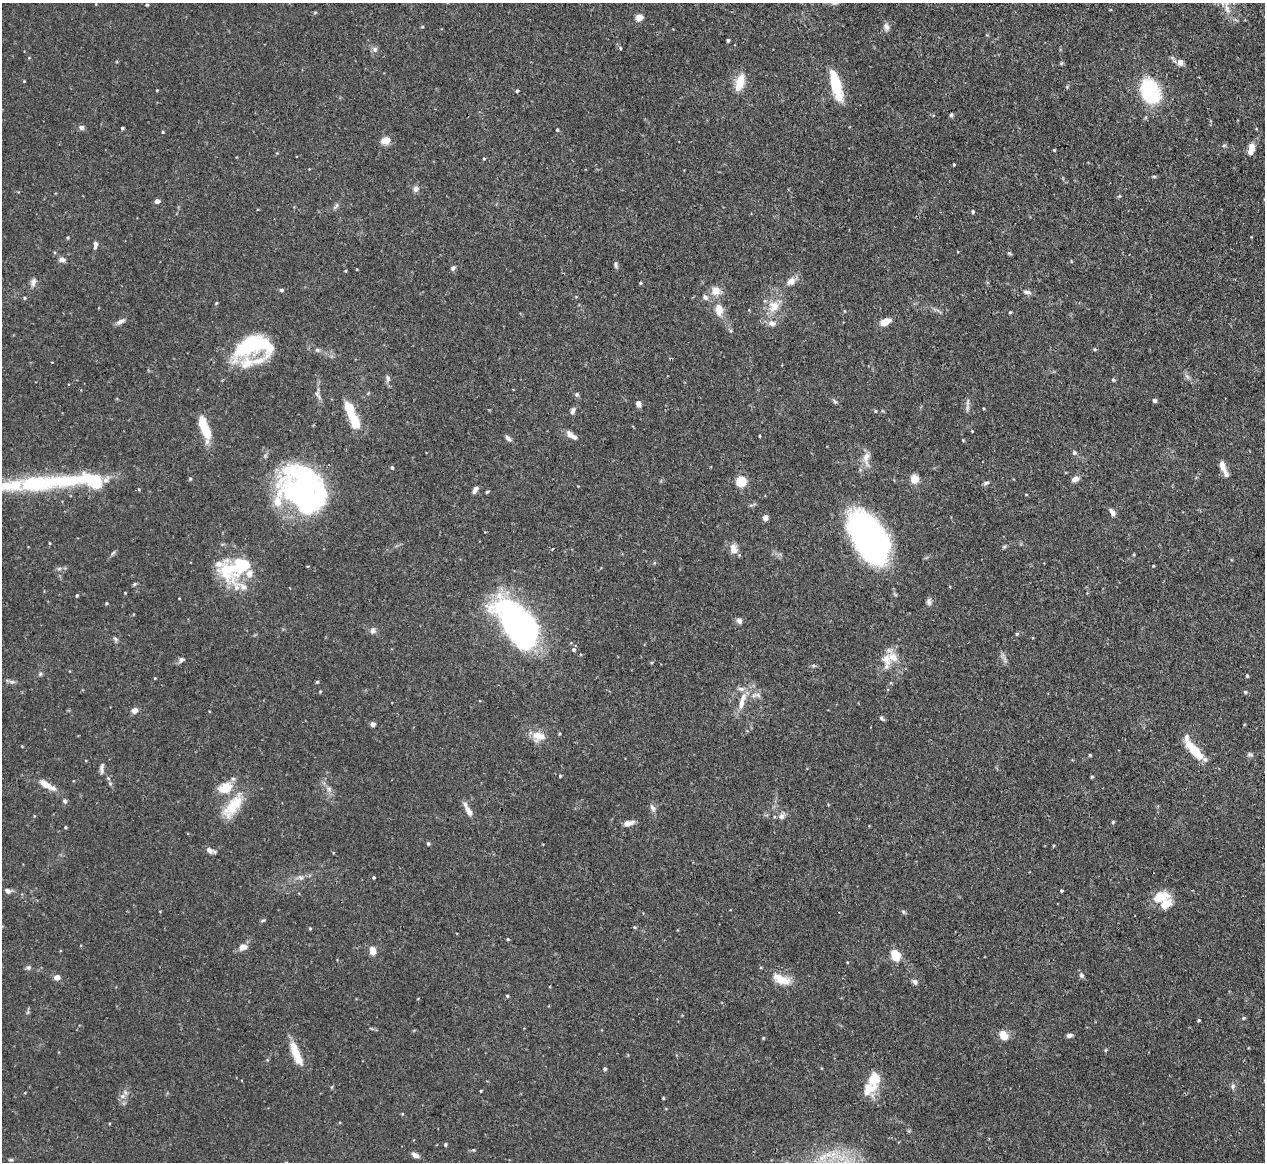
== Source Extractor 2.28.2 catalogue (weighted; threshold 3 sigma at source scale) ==
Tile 10 of 4 x 4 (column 2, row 3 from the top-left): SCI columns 1272-2534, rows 1306-2465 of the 5067 x 5049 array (HDU 1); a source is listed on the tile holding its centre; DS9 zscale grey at full resolution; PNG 1267 x 1164 px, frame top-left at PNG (2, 3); no overlay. Shown black and unused: <1% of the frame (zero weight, under 3 of 4 exposures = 1% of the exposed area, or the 3 px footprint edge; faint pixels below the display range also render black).
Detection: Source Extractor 2.28.2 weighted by HDU 2 'WHT'; one run over the whole footprint, this tile lists its part. Background 0.0736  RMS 0.0041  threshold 0.0184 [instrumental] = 3 sigma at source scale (4.5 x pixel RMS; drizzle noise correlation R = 1.50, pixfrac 1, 0.05/0.05 arcsec/px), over >= 5 px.
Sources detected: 208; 4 inside a brighter object's white glare — not listed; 21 inside a brighter listed object's ellipse — not listed separately; the other 183 listed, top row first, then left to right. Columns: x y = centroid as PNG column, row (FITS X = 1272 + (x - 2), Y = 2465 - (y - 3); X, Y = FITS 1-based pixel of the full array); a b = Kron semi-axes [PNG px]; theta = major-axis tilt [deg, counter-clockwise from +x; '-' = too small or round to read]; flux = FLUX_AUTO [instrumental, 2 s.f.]
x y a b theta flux
147 4 4 3 - 0.55
1227 9 16 7 -71 3.8
639 17 6 5 - 4.7
422 27 5 3 - 0.4
886 27 11 7 -64 1.7
728 40 3 3 - 0.72
620 48 5 4 - 0.53
375 49 7 7 - 1.3
29 58 5 3 - 0.31
1180 62 7 6 - 2.5
24 81 3 3 - 0.34
740 82 18 8 75 8.8
836 85 33 10 -74 15
157 90 4 3 - 0.3
517 91 4 4 - 0.5
1150 91 16 11 -66 50
951 115 5 4 - 0.66
81 127 7 6 - 1.2
122 128 4 3 - 0.59
557 130 4 3 - 0.57
163 132 4 3 - 0.41
385 141 11 8 12 3.5
1224 145 6 4 2 0.58
1251 148 12 6 80 4.7
1054 150 4 3 - 0.39
484 158 4 3 - 0.41
954 164 3 2 - 0.44
1154 176 6 4 -1 0.48
416 189 8 7 - 1.6
157 201 5 4 - 1.8
336 206 12 5 49 1.1
973 211 5 4 - 0.64
68 237 4 3 - 0.45
95 245 10 5 85 1.3
1009 253 6 4 -19 0.54
62 260 8 6 -8 1.5
616 265 8 5 -72 0.94
453 268 6 5 - 1.1
791 281 12 9 31 2.9
33 282 13 7 82 1.8
640 283 4 4 - 0.4
281 290 6 4 -2 0.75
716 291 9 9 - 4.6
1027 292 12 5 -7 1.4
705 297 9 6 -51 1.3
24 298 4 4 - 0.49
216 303 4 4 - 0.41
774 306 17 15 81 7.1
719 310 18 11 -84 5.3
1010 312 4 3 - 0.49
120 321 13 5 22 1.6
885 322 10 6 24 5.1
772 323 11 8 -30 2.4
251 344 29 20 6 27
1095 349 5 4 - 0.51
317 350 7 5 -21 0.89
1187 376 7 4 -19 0.87
388 378 8 6 -82 1.3
1113 380 5 4 - 0.52
577 394 6 6 - 0.79
318 395 17 6 -64 1.7
835 401 7 5 -32 0.7
1154 401 5 5 - 0.89
638 404 6 5 - 2.3
967 408 15 4 86 1.3
983 408 3 3 - 0.35
573 411 8 6 74 1.4
875 411 4 4 - 0.45
355 422 15 9 -76 9.2
205 428 22 8 -70 15
972 431 3 3 - 0.31
571 435 15 6 -34 3
760 436 3 2 - 0.44
508 438 8 5 -47 1.3
1074 453 5 5 - 0.87
866 458 23 9 90 3.9
1222 466 13 7 -73 3.1
392 467 4 4 - 0.67
106 479 12 7 47 2.6
190 479 4 4 - 0.51
914 479 9 8 - 4.5
1075 479 9 6 26 2.1
741 481 5 5 - 29
39 483 63 23 4 37
986 483 8 5 10 0.94
306 488 55 41 -56 84
475 490 9 5 54 1.7
487 492 5 3 - 0.48
1112 512 10 6 -58 1.7
765 518 7 6 - 1.5
869 538 50 27 -60 130
50 543 4 3 - 0.32
1004 547 6 4 19 0.61
734 549 13 10 -78 3.1
113 553 8 4 37 0.77
1134 554 5 3 - 0.41
243 565 44 25 51 20
1153 566 3 3 - 0.4
134 584 5 4 - 0.58
125 593 3 3 - 0.3
77 595 4 3 - 0.5
179 598 3 2 - 0.27
929 602 10 6 87 1.3
106 603 4 3 - 0.41
739 621 7 6 - 1.6
518 624 47 25 -49 150
373 631 9 7 70 1.4
1017 634 5 4 - 0.52
115 639 7 5 -23 0.85
574 650 6 5 - 0.96
893 657 18 13 -26 5.9
181 660 7 6 - 1.2
651 663 5 4 - 0.51
814 665 6 4 -1 0.63
40 674 6 5 - 0.72
1247 676 5 3 - 0.56
12 682 8 6 0 1.1
317 682 4 4 - 0.53
1245 692 5 4 - 0.56
756 695 17 6 3 2.5
742 701 27 7 73 5.3
134 710 6 6 - 2.4
882 718 6 5 - 0.87
373 724 5 5 - 1.5
559 734 4 3 - 0.4
537 735 16 11 77 4.6
22 746 3 3 - 0.3
1196 752 21 9 -49 10
1250 754 9 5 -6 0.91
1090 755 4 3 - 0.53
102 769 14 5 89 1.5
560 776 3 3 - 0.44
1092 777 4 3 - 0.48
108 778 6 4 -43 0.68
45 784 20 8 -30 4.8
225 788 21 14 21 7.6
329 789 8 6 -87 1.4
65 801 6 6 - 0.82
233 806 39 15 54 13
653 808 10 6 -62 1.5
468 811 17 7 -60 2.9
781 816 8 7 - 1.8
1113 822 4 4 - 0.57
628 823 11 5 15 3.2
65 827 4 3 - 0.48
428 844 4 4 - 0.74
1053 846 4 2 - 0.41
209 850 11 7 -33 1.7
300 877 9 5 -27 1.1
374 877 3 2 - 0.44
8 891 9 6 -27 1.3
1061 891 3 3 - 0.53
1161 897 22 13 16 7.9
903 912 6 4 -59 0.64
263 920 6 4 2 0.53
635 927 5 4 - 0.45
310 928 5 3 - 0.38
508 939 4 3 - 0.46
243 947 11 9 20 2.5
372 951 9 6 -77 3.5
896 955 10 7 -68 8.8
28 968 6 6 - 0.92
1081 975 7 6 - 1.1
57 977 8 6 -2 2
781 979 24 10 -20 7.2
915 982 8 6 -64 1.2
507 996 4 4 - 0.57
28 1012 6 4 48 0.59
1243 1018 5 4 - 0.56
1199 1020 4 3 - 0.46
1069 1035 7 5 16 1.2
1004 1037 12 10 -3 3.4
763 1038 4 4 - 0.39
296 1054 30 9 -68 8.1
605 1069 4 4 - 0.74
874 1079 21 16 83 7.9
1233 1086 8 6 69 1.1
481 1091 3 2 - 0.44
122 1096 7 6 - 1.6
663 1098 3 3 - 0.42
445 1144 5 4 - 0.56
415 1155 9 5 -29 1.8
11 1160 7 3 7 0.6
Isophote crosses this tile's border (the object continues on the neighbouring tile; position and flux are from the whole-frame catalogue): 1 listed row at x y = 1227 9